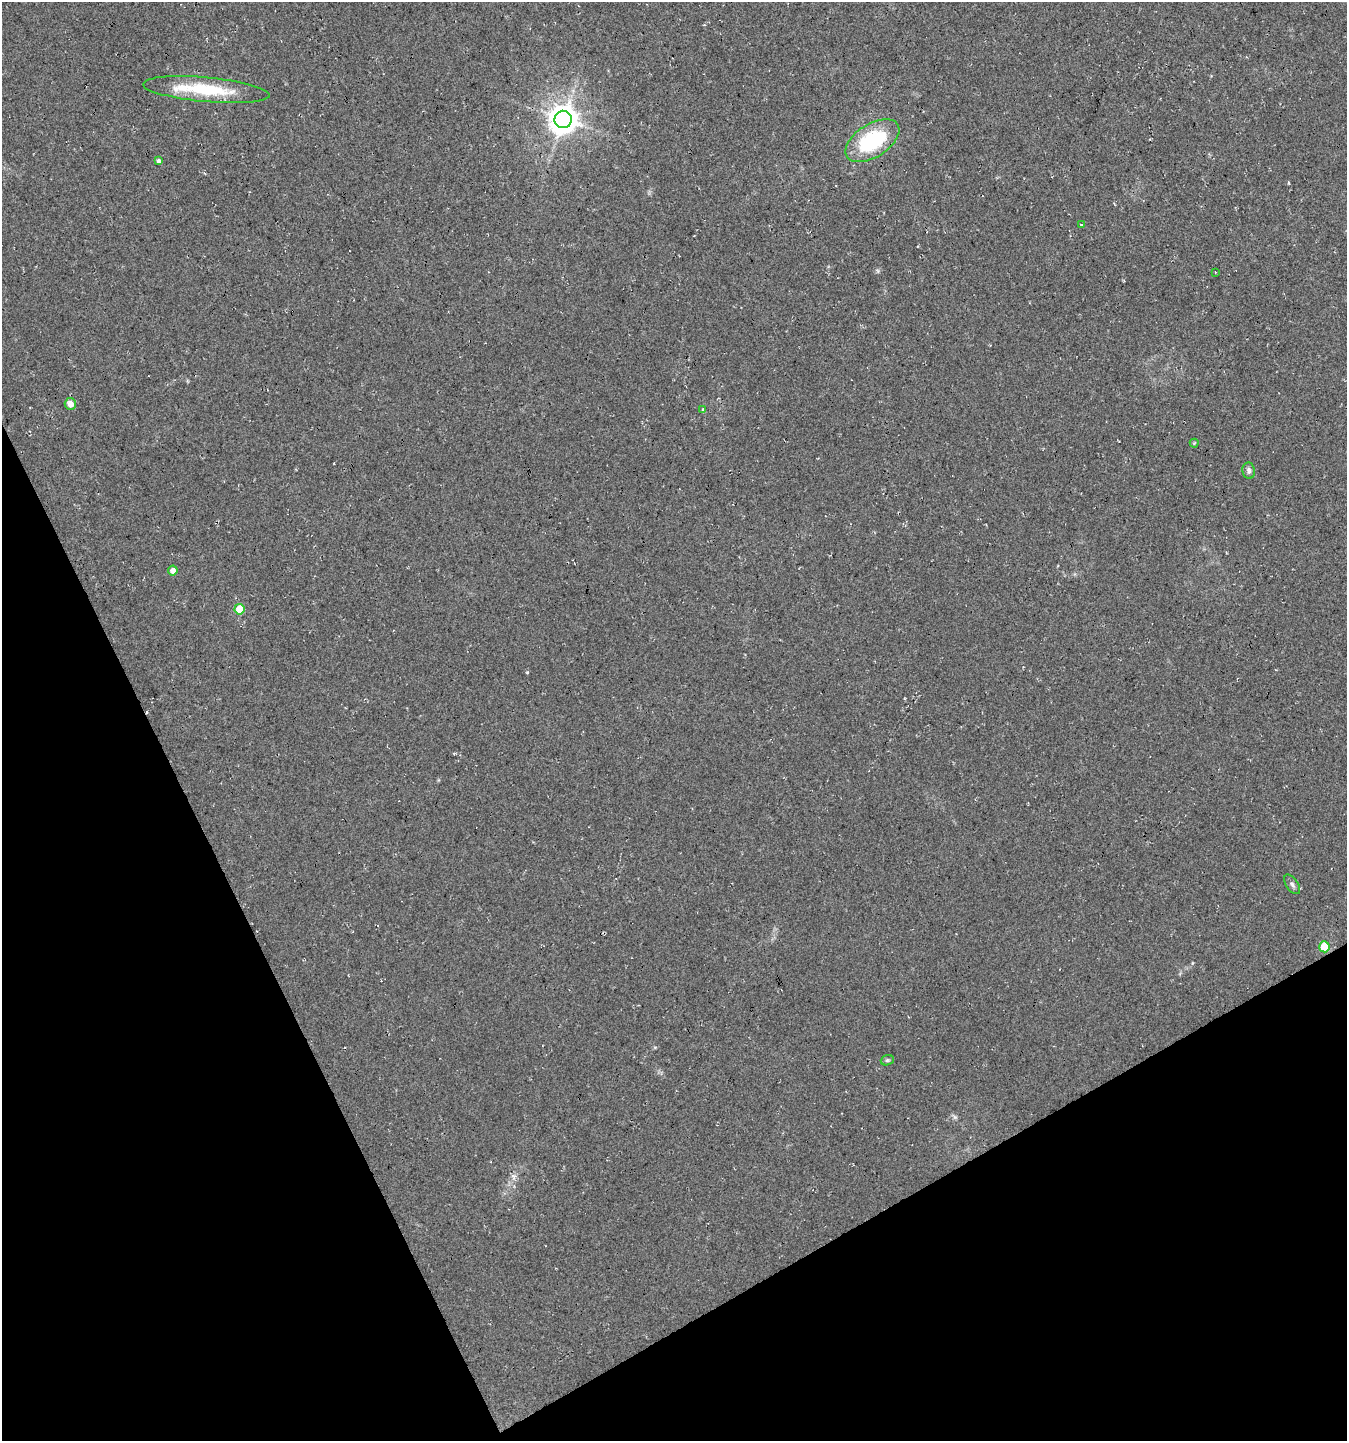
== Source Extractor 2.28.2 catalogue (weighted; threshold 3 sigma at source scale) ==
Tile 14 of 4 x 4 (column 2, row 4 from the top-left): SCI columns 1446-2790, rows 3-1441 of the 5639 x 5759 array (HDU 1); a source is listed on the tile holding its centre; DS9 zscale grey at full resolution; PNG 1349 x 1443 px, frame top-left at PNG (2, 2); each listed source drawn as its Kron ellipse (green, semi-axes under 4 px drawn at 4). Shown black and unused: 24% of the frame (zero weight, under 3 of 4 exposures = <1% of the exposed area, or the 3 px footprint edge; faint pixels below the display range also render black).
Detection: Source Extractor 2.28.2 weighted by HDU 2 'WHT'; one run over the whole footprint, this tile lists its part. Background 0.0264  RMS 0.0068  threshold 0.0304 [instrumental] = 3 sigma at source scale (4.5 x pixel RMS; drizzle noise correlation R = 1.50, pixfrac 1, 0.0396/0.0396 arcsec/px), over >= 5 px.
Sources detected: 16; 1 inside a brighter listed object's ellipse — not listed separately; the other 15 listed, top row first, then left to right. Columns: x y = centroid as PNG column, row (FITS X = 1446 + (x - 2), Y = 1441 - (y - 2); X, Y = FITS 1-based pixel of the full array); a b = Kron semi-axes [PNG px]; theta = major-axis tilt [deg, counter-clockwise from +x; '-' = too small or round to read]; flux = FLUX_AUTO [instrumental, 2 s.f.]
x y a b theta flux
206 90 63 12 -5 39
563 119 9 8 - 1100
872 141 30 16 33 60
158 161 4 3 - 1.5
1081 224 4 2 - 0.58
1215 272 4 2 - 0.42
70 404 6 5 - 5.7
703 409 4 3 - 0.8
1194 443 4 4 - 0.63
1249 471 8 6 -80 2.3
173 571 5 5 - 4.6
239 609 5 5 - 19
1292 884 11 6 -55 2.1
1324 947 5 5 - 24
887 1060 6 5 - 1.1